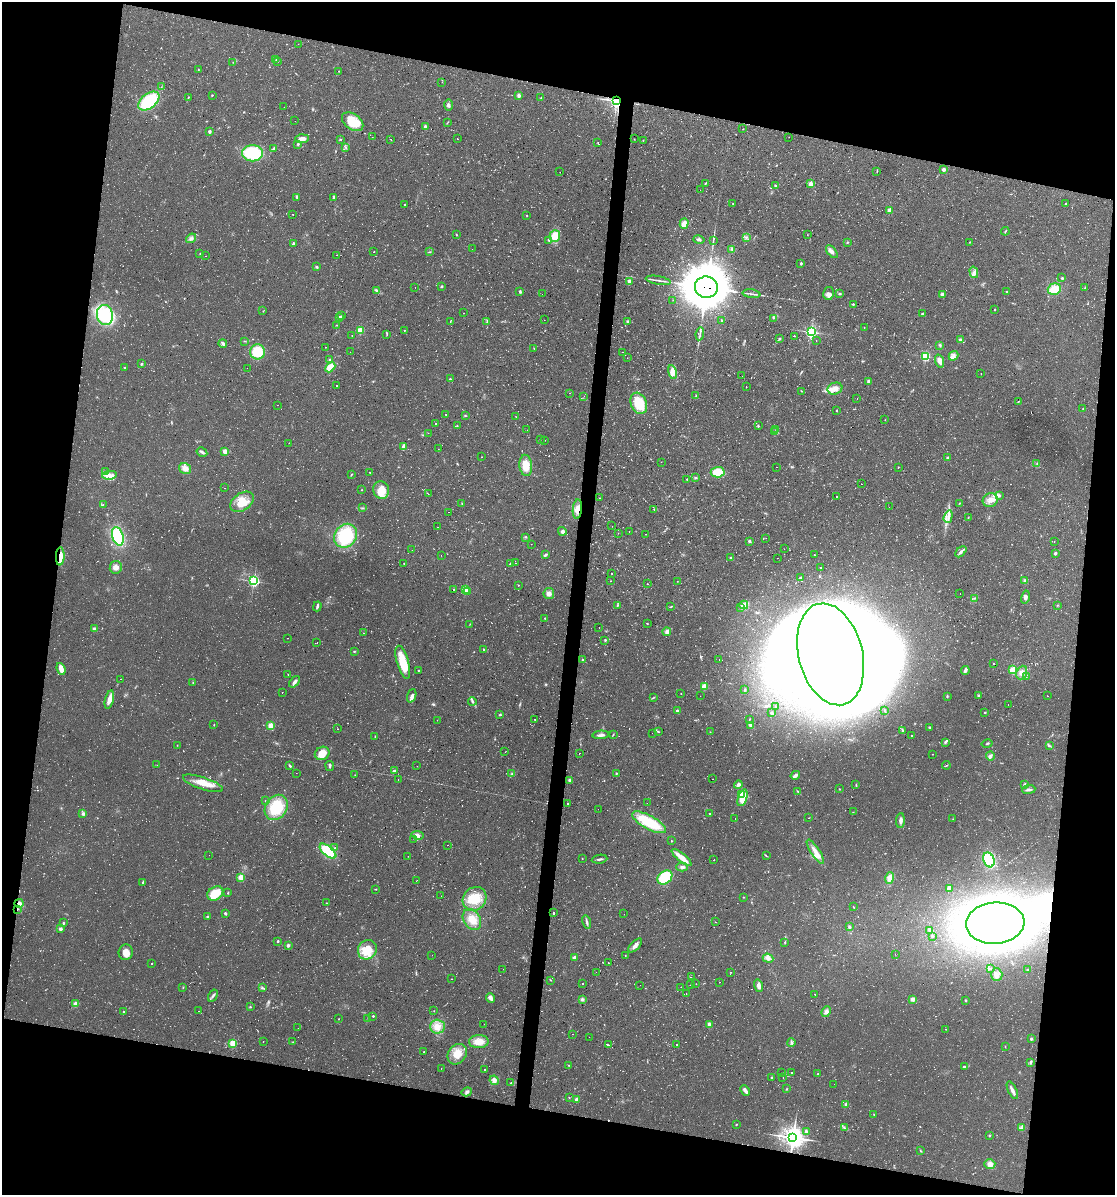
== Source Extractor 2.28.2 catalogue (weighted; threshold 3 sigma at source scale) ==
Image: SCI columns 113-4564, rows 1-4769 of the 4791 x 4769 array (HDU 1 of 3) = the unmasked area's bounding box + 8 px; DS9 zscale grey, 4 x 4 block average (1 PNG px = mean of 4 x 4 image px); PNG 1117 x 1197 px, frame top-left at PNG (2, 2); each listed source drawn as its Kron ellipse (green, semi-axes under 4 px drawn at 4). Shown black and unused: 24% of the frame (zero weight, under 2 of 3 exposures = <1% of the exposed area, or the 3 px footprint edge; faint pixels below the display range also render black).
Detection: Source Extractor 2.28.2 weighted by HDU 2 'WHT'. Background 0.0769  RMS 0.0099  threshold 0.0448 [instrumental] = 3 sigma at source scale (4.5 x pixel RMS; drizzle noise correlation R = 1.50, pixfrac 1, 0.05/0.05 arcsec/px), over >= 5 px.
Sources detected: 1134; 69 too faint to see at this stretch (4 x 4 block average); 67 inside a brighter object's white glare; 74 cosmic-ray / hot-pixel residue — neither listed nor drawn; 13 coinciding with a brighter row at this scale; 30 inside a brighter listed object's ellipse — not listed separately; of the other 881, all 500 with FLUX_AUTO >= 2.14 (the completeness limit of this list) listed and drawn (381 fainter detections not listed), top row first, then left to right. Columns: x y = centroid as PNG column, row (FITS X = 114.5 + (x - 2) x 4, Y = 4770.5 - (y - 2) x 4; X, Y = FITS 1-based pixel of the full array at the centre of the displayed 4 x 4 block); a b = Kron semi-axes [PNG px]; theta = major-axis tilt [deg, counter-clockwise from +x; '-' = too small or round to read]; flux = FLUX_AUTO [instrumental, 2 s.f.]
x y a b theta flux
298 44 2 2 - 2.2
276 60 2 2 - 4.6
278 61 2 2 - 3.5
233 62 2 2 - 2.5
198 70 2 2 - 3.7
339 71 2 2 - 2.9
442 82 2 2 - 3.3
161 87 2 2 - 2.9
212 95 2 2 - 8.9
519 95 2 2 - 68
188 97 3 2 - 4.4
541 98 3 2 - 3.3
149 101 12 7 39 370
617 101 2 2 - 2500
448 105 6 3 90 15
284 107 2 2 - 2.4
295 121 2 2 - 7.8
353 122 12 7 -36 170
448 122 3 2 - 2.7
425 127 3 3 - 14
743 129 2 2 - 2.8
209 131 2 2 - 45
372 137 2 2 - 4.8
789 137 2 2 - 2.8
302 139 7 4 4 31
341 139 2 2 - 3.6
391 139 2 2 - 9.4
457 139 2 2 - 31
634 139 2 2 - 2.6
643 140 2 2 - 2.9
598 142 2 2 - 2.4
298 144 3 3 - 8.3
346 147 3 2 - 5.5
274 148 3 2 - 7.2
252 153 10 8 0 340
944 169 2 2 - 74
560 172 2 2 - 10
877 172 2 2 - 2.2
705 183 3 2 - 3.9
811 184 2 2 - 130
775 185 2 2 - 8
700 190 2 2 - 7.1
297 197 4 2 - 8.6
334 197 3 2 - 11
733 203 3 2 - 2.9
1066 203 2 2 - 6.8
404 204 2 2 - 6
890 210 2 2 - 150
293 214 2 2 - 20
527 215 2 2 - 3.3
684 224 5 4 - 42
1005 231 4 2 - 5.9
456 235 2 2 - 3.3
807 235 2 2 - 2.4
555 236 6 5 - 110
746 237 3 2 - 6.2
191 238 5 3 - 14
699 239 5 2 - 12
548 240 3 2 - 5.4
713 241 2 2 - 2.7
847 242 2 2 - 2.9
970 242 2 2 - 2.3
293 244 4 2 - 10
472 249 2 2 - 2.5
732 249 2 2 - 3.7
374 252 2 2 - 4.1
430 252 3 2 - 3.9
832 252 7 4 -53 21
200 254 2 2 - 3.4
336 255 2 2 - 3
205 256 2 2 - 6.6
801 263 2 2 - 26
316 267 3 2 - 8.3
974 272 6 2 -74 14
1062 278 3 3 - 7.4
658 280 12 2 -10 18
629 281 2 2 - 84
442 286 2 2 - 8.9
415 287 2 2 - 6.1
706 287 11 10 - 30000
1085 288 4 2 - 5.6
1054 289 7 5 18 120
377 290 4 3 - 9.9
1007 291 2 2 - 12
520 292 2 2 - 10
828 293 6 5 - 21
542 294 2 2 - 3.7
752 294 9 2 -7 13
840 294 3 2 - 5.8
942 294 4 3 - 11
673 300 2 2 - 2.1
853 304 2 2 - 9.8
994 309 2 2 - 14
263 311 2 2 - 5.3
463 313 2 2 - 4.1
922 313 3 2 - 5.3
105 315 10 8 -84 230
342 316 2 2 - 3.1
340 317 2 2 - 14
773 318 2 2 - 2.4
544 320 2 2 - 2.3
722 320 2 2 - 2.9
450 321 2 2 - 2.7
627 321 2 2 - 33
487 322 2 2 - 2.6
337 325 2 2 - 3
864 327 2 2 - 2.2
360 330 2 2 - 340
404 330 2 2 - 6.1
811 332 2 2 - 1500
387 334 2 2 - 2.6
700 334 6 2 83 11
352 336 2 2 - 3.8
794 336 2 2 - 4.4
780 338 3 2 - 7.3
960 340 3 3 - 16
244 341 2 2 - 3.5
816 341 2 2 - 3.1
223 343 4 3 - 17
940 345 2 2 - 3.6
325 347 2 2 - 4
534 348 2 2 - 3.1
258 352 8 7 - 180
350 352 2 2 - 4.9
623 352 2 2 - 3.6
925 356 2 2 - 690
953 356 5 4 - 19
627 358 2 2 - 3.2
330 360 2 2 - 17
939 361 7 4 -74 42
142 364 2 2 - 8.6
330 367 6 4 45 84
125 368 2 2 - 5.1
247 368 2 2 - 4.2
672 372 7 4 -79 67
981 374 2 2 - 4.4
742 376 2 2 - 3.5
450 379 2 2 - 19
869 381 2 2 - 55
337 386 2 2 - 3.3
746 387 2 2 - 4
835 389 7 6 - 46
801 391 2 2 - 2.9
569 393 2 2 - 8.9
584 396 2 2 - 2.5
696 396 2 2 - 4.2
857 398 2 2 - 4.9
1018 401 2 2 - 3
639 403 11 8 -69 210
277 405 2 2 - 2.4
1083 409 2 2 - 2.3
836 410 2 2 - 3.5
446 414 2 2 - 3.7
465 415 3 2 - 4.2
516 417 2 2 - 2.6
885 420 2 2 - 3.7
435 423 2 2 - 4.6
457 426 2 2 - 4.2
758 426 2 2 - 6.6
527 430 2 2 - 4.5
776 430 2 2 - 2.4
774 431 2 2 - 2.4
428 433 2 2 - 3.9
540 439 2 2 - 3.7
545 440 2 2 - 2.9
289 443 2 2 - 2.5
403 447 4 2 - 43
438 449 2 2 - 4.6
225 451 2 2 - 160
202 452 5 2 - 15
482 457 2 2 - 5.2
948 458 2 2 - 68
661 462 2 2 - 2.2
1037 464 2 2 - 5.6
526 465 10 6 -85 89
776 467 2 2 - 20
898 467 2 2 - 3.3
185 468 6 5 - 41
105 472 4 2 - 8.5
370 472 2 2 - 2.7
718 472 7 5 4 140
351 474 4 2 - 4.7
110 475 7 4 7 35
695 478 3 3 - 6.5
687 479 2 2 - 3.8
861 484 2 2 - 5.6
224 488 2 2 - 2.3
362 490 2 2 - 2.2
381 490 9 8 - 100
428 494 2 2 - 2.5
999 495 3 2 - 12
837 496 2 2 - 14
599 498 2 2 - 3.1
990 500 8 6 27 45
242 502 13 8 35 100
462 503 2 2 - 3
960 503 4 2 - 3.5
103 505 2 2 - 2.6
889 507 2 2 - 2.6
363 508 2 2 - 2.6
577 509 10 4 85 49
654 510 2 2 - 2.8
448 512 2 2 - 2.2
948 517 6 3 72 26
968 518 2 2 - 3.6
612 526 2 2 - 2.4
437 527 2 2 - 13
562 531 4 4 - 13
629 531 2 2 - 6.2
618 533 2 2 - 4.2
646 534 2 2 - 3.2
118 536 9 5 -73 310
346 536 13 10 50 370
525 537 2 2 - 2.5
766 538 2 2 - 12
749 541 2 2 - 40
1054 541 2 2 - 3
531 544 2 2 - 2.8
784 549 2 2 - 4.6
412 550 2 2 - 8.9
961 552 6 3 45 17
1055 553 3 3 - 9.5
441 555 2 2 - 5.2
545 555 4 2 - 10
815 555 2 2 - 5.1
60 556 9 3 87 61
731 558 4 2 - 12
777 558 2 2 - 2.4
404 563 2 2 - 3.1
510 563 2 2 - 2.6
516 563 2 2 - 4
116 567 6 6 - 32
820 568 2 2 - 3
612 573 2 2 - 2.3
800 578 3 2 - 9.1
254 581 2 2 - 1200
611 581 2 2 - 4.6
677 581 2 2 - 2.2
1025 581 3 3 - 16
647 584 2 2 - 3.4
518 585 2 2 - 4.7
454 589 2 2 - 22
465 590 2 2 - 410
467 592 2 2 - 11
549 594 5 5 - 27
960 594 2 2 - 13
1025 597 6 3 75 18
975 598 3 2 - 5.5
617 605 3 2 - 4.2
744 605 4 3 - 19
1057 605 2 2 - 2.7
317 606 5 2 - 13
671 606 3 2 - 4.7
741 607 3 2 - 3.9
545 618 2 2 - 7.6
647 623 2 2 - 8.7
470 624 3 2 - 2.1
599 628 2 2 - 2.9
95 629 4 3 - 15
667 632 4 4 - 22
363 633 2 2 - 3.3
288 638 2 2 - 14
605 640 3 2 - 5.6
317 643 2 2 - 3.3
484 649 2 2 - 6
354 651 3 2 - 4.5
831 654 52 32 -76 5100
719 659 2 2 - 7.1
582 660 3 2 - 4.1
403 662 17 6 -74 150
994 663 2 2 - 3.4
61 669 6 3 -69 74
965 670 4 2 - 27
1013 670 2 2 - 400
418 671 2 2 - 4.3
1022 672 7 5 66 35
288 675 2 2 - 3.7
1026 677 2 2 - 3.1
121 679 2 2 - 10
294 682 7 3 49 19
193 683 2 2 - 2.3
704 686 2 2 - 250
744 690 3 2 - 5
282 692 2 2 - 4.8
681 694 2 2 - 3.5
412 696 7 4 70 19
700 696 2 2 - 2.8
947 696 3 2 - 5
979 696 2 2 - 34
1047 696 2 2 - 2.6
654 697 3 2 - 3.5
109 700 9 4 76 50
472 701 4 3 - 11
1008 705 2 2 - 31
775 706 2 2 - 3.6
677 711 2 2 - 39
885 711 3 2 - 7.3
985 712 2 2 - 12
771 713 3 2 - 9.8
500 715 3 2 - 6.3
535 719 2 2 - 7.9
749 719 2 2 - 2.6
437 720 2 2 - 2.1
214 725 2 2 - 3.3
271 726 2 2 - 240
751 726 4 2 - 21
929 727 3 2 - 5
338 729 2 2 - 6.7
902 730 3 2 - 6.1
658 731 3 2 - 4.8
710 732 2 2 - 2.2
652 733 2 2 - 3.9
613 734 4 2 - 4.9
601 735 8 2 6 22
911 735 2 2 - 5.9
375 737 2 2 - 2.4
945 742 3 2 - 6.7
987 744 5 2 - 5.2
177 745 2 2 - 2.3
1049 746 3 2 - 5.1
505 752 2 2 - 5.5
322 753 7 6 - 82
579 753 2 2 - 14
932 754 2 2 - 4.3
990 756 4 4 - 16
157 765 2 2 - 2.3
946 765 4 2 - 5.1
290 766 4 2 - 7
330 766 5 2 - 9.8
417 766 2 2 - 2.4
395 770 3 2 - 5.2
296 773 2 2 - 4.5
616 773 2 2 - 9.5
512 774 2 2 - 4
355 775 2 2 - 2.4
795 775 5 2 - 22
712 779 2 2 - 23
398 780 2 2 - 2.6
569 780 3 2 - 12
203 783 21 6 -18 100
856 784 2 2 - 3.7
1024 784 3 2 - 8.4
738 785 4 3 - 21
839 789 2 2 - 6.7
1029 789 7 3 7 15
798 792 4 2 - 5.8
741 795 2 2 - 290
743 798 9 4 71 120
265 801 2 2 - 4.1
567 803 2 2 - 35
647 803 2 2 - 2.2
276 807 13 10 56 250
598 809 2 2 - 9.7
853 812 2 2 - 2.3
709 813 2 2 - 7.8
83 814 4 3 - 11
809 818 2 2 - 2.4
735 819 2 2 - 2.9
953 819 2 2 - 2.6
900 820 7 3 86 24
649 822 19 6 -29 270
417 835 6 4 -9 20
414 839 2 2 - 5.2
671 841 2 2 - 8.2
448 845 2 2 - 3.3
335 848 2 2 - 2.9
328 851 10 5 -40 280
815 852 14 3 -56 61
209 855 2 2 - 4
408 856 2 2 - 4
766 856 3 2 - 3.8
682 857 12 3 -40 78
582 859 2 2 - 2.1
599 859 8 2 7 13
714 860 2 2 - 2.2
989 860 7 5 -69 290
682 867 6 3 -1 17
241 877 2 2 - 270
665 877 8 6 40 300
890 878 6 4 73 41
416 881 2 2 - 4.2
142 883 2 2 - 4.1
949 888 2 2 - 74
376 889 2 2 - 3.9
215 893 8 6 33 130
228 893 2 2 - 3.8
441 896 2 2 - 11
743 897 3 2 - 3.4
475 899 12 11 - 150
19 903 4 3 - 35
326 903 2 2 - 4.8
853 906 4 2 - 3.1
17 909 2 2 - 7
225 913 2 2 - 27
553 913 3 2 - 5.2
624 914 2 2 - 3
207 916 3 2 - 5
472 920 11 8 -58 83
587 922 7 2 -76 13
715 922 2 2 - 4.1
63 923 3 2 - 7
995 923 29 21 4 4900
849 927 2 2 - 44
60 929 2 2 - 55
930 931 3 3 - 8.8
932 936 2 2 - 9
278 941 2 2 - 14
785 942 2 2 - 5
288 945 2 2 - 49
635 945 9 4 46 29
367 950 10 9 - 140
126 952 8 7 - 49
895 954 2 2 - 2.6
432 955 2 2 - 4.7
625 955 2 2 - 3.7
574 957 2 2 - 72
768 958 5 4 - 21
608 962 2 2 - 5.5
152 963 2 2 - 8.7
991 968 2 2 - 3.3
503 969 2 2 - 2.8
1027 970 2 2 - 5.1
596 972 2 2 - 2.4
731 972 2 2 - 2.3
997 975 6 6 - 28
691 977 2 2 - 4.3
452 979 2 2 - 4.6
551 980 2 2 - 3
719 982 2 2 - 6.2
583 983 2 2 - 4.4
690 984 2 2 - 2.4
696 984 2 2 - 9.1
640 985 2 2 - 3.5
759 986 6 3 -73 26
183 987 2 2 - 3.2
681 987 2 2 - 5.8
262 988 2 2 - 4.7
686 993 2 2 - 2.2
815 994 2 2 - 28
213 996 6 2 59 13
491 998 5 3 - 31
582 999 4 3 - 13
913 999 3 3 - 24
965 1000 3 2 - 4.7
75 1004 2 2 - 140
250 1007 2 2 - 4.5
199 1011 2 2 - 2.6
434 1011 2 2 - 2.4
124 1012 2 2 - 14
826 1012 6 4 65 23
373 1016 2 2 - 19
368 1018 2 2 - 2.4
339 1019 2 2 - 2.5
484 1024 2 2 - 2.4
709 1024 4 3 - 18
437 1027 7 7 - 54
298 1028 2 2 - 2.6
946 1029 2 2 - 2.3
572 1034 2 2 - 6.6
589 1037 2 2 - 5.7
1031 1039 2 2 - 30
263 1042 2 2 - 2.7
293 1042 3 2 - 3.3
479 1042 10 6 2 76
233 1043 2 2 - 380
791 1043 4 3 - 12
676 1044 2 2 - 2.4
608 1045 4 2 - 29
1005 1046 2 2 - 2.8
424 1052 2 2 - 2.3
457 1054 11 9 52 89
1031 1062 4 2 - 8
569 1065 2 2 - 3.5
964 1066 3 2 - 8.7
441 1069 2 2 - 6.7
485 1069 2 2 - 8.6
791 1072 2 2 - 14
782 1073 2 2 - 2.5
818 1074 2 2 - 12
772 1077 2 2 - 23
783 1078 2 2 - 3.8
494 1080 5 4 - 21
511 1083 2 2 - 2.4
834 1084 2 2 - 3.3
786 1089 2 2 - 4
1012 1090 9 3 -63 26
745 1091 6 3 -51 24
467 1092 5 3 - 14
569 1098 2 2 - 2.4
577 1100 2 2 - 110
846 1104 3 3 - 14
874 1115 2 2 - 2.8
736 1124 2 2 - 4.1
845 1128 3 2 - 4.5
1021 1128 3 2 - 5.7
806 1131 3 2 - 14
989 1135 2 2 - 16
793 1137 4 4 - 5300
921 1151 4 2 - 4.6
990 1164 5 5 - 33
Overlapping masked pixels (flux is a lower limit): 7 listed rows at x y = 617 101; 706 287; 577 509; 60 556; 19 903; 17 909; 793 1137
Diffuse or blended objects may show on this block-average render without a row.